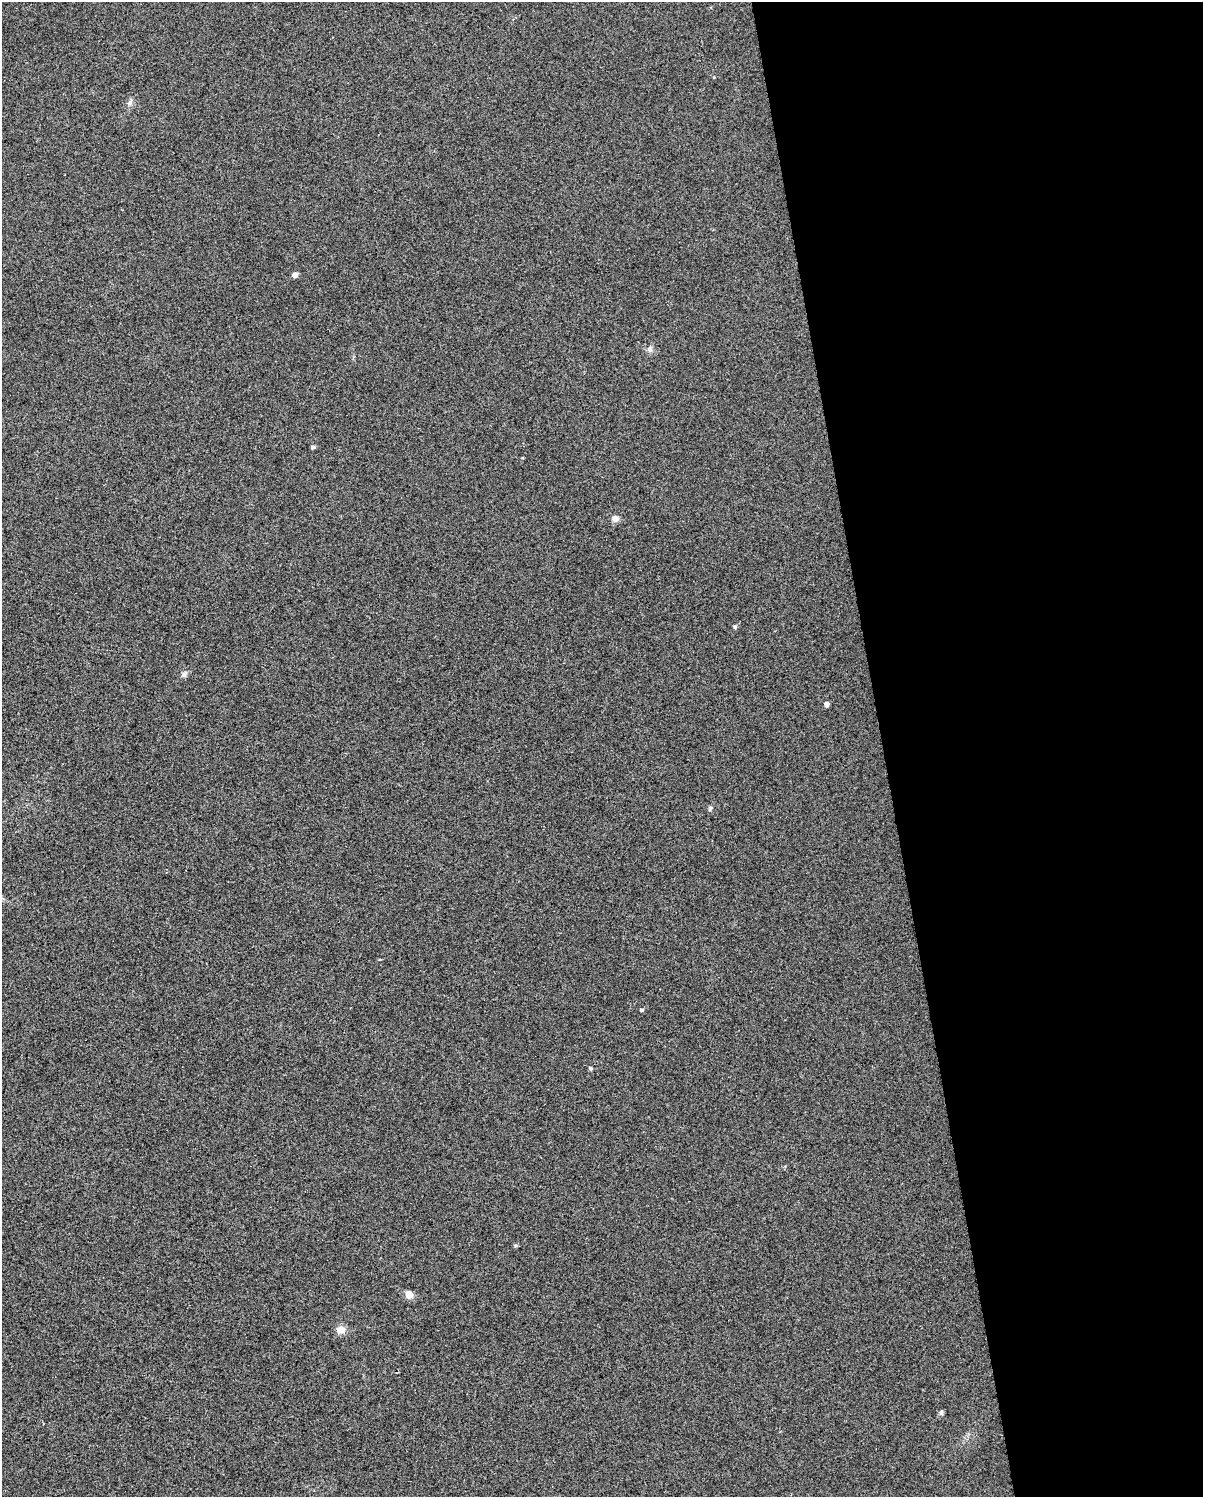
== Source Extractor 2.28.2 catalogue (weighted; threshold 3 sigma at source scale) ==
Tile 8 of 4 x 3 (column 4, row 2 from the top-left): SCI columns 3604-4804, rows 1516-3010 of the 4804 x 4570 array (HDU 1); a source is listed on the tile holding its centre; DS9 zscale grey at full resolution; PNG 1205 x 1499 px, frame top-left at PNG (2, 2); no overlay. Shown black and unused: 27% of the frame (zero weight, under 3 of 5 exposures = <1% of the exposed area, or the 3 px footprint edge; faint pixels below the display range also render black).
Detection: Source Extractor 2.28.2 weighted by HDU 2 'WHT'; one run over the whole footprint, this tile lists its part. Background 0.0255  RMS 0.035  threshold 0.156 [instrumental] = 3 sigma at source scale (4.5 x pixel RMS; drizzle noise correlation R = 1.50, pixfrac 1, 0.0396/0.0396 arcsec/px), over >= 5 px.
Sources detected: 15; all 15 listed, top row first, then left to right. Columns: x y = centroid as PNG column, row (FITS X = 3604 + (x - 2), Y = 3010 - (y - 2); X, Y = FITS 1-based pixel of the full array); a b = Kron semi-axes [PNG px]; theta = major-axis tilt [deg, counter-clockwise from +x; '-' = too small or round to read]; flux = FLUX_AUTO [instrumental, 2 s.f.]
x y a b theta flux
130 102 9 5 63 10
295 275 5 4 - 18
650 349 8 6 -45 10
313 447 5 4 - 6.3
615 519 8 8 - 15
735 627 5 4 - 5.9
184 674 10 6 54 10
826 704 4 4 - 16
710 808 7 4 71 5.1
642 1010 5 4 - 5.7
590 1068 4 4 - 6.1
516 1245 5 4 - 4.6
409 1295 10 8 -28 22
341 1330 11 9 -7 25
941 1412 8 5 63 6.9